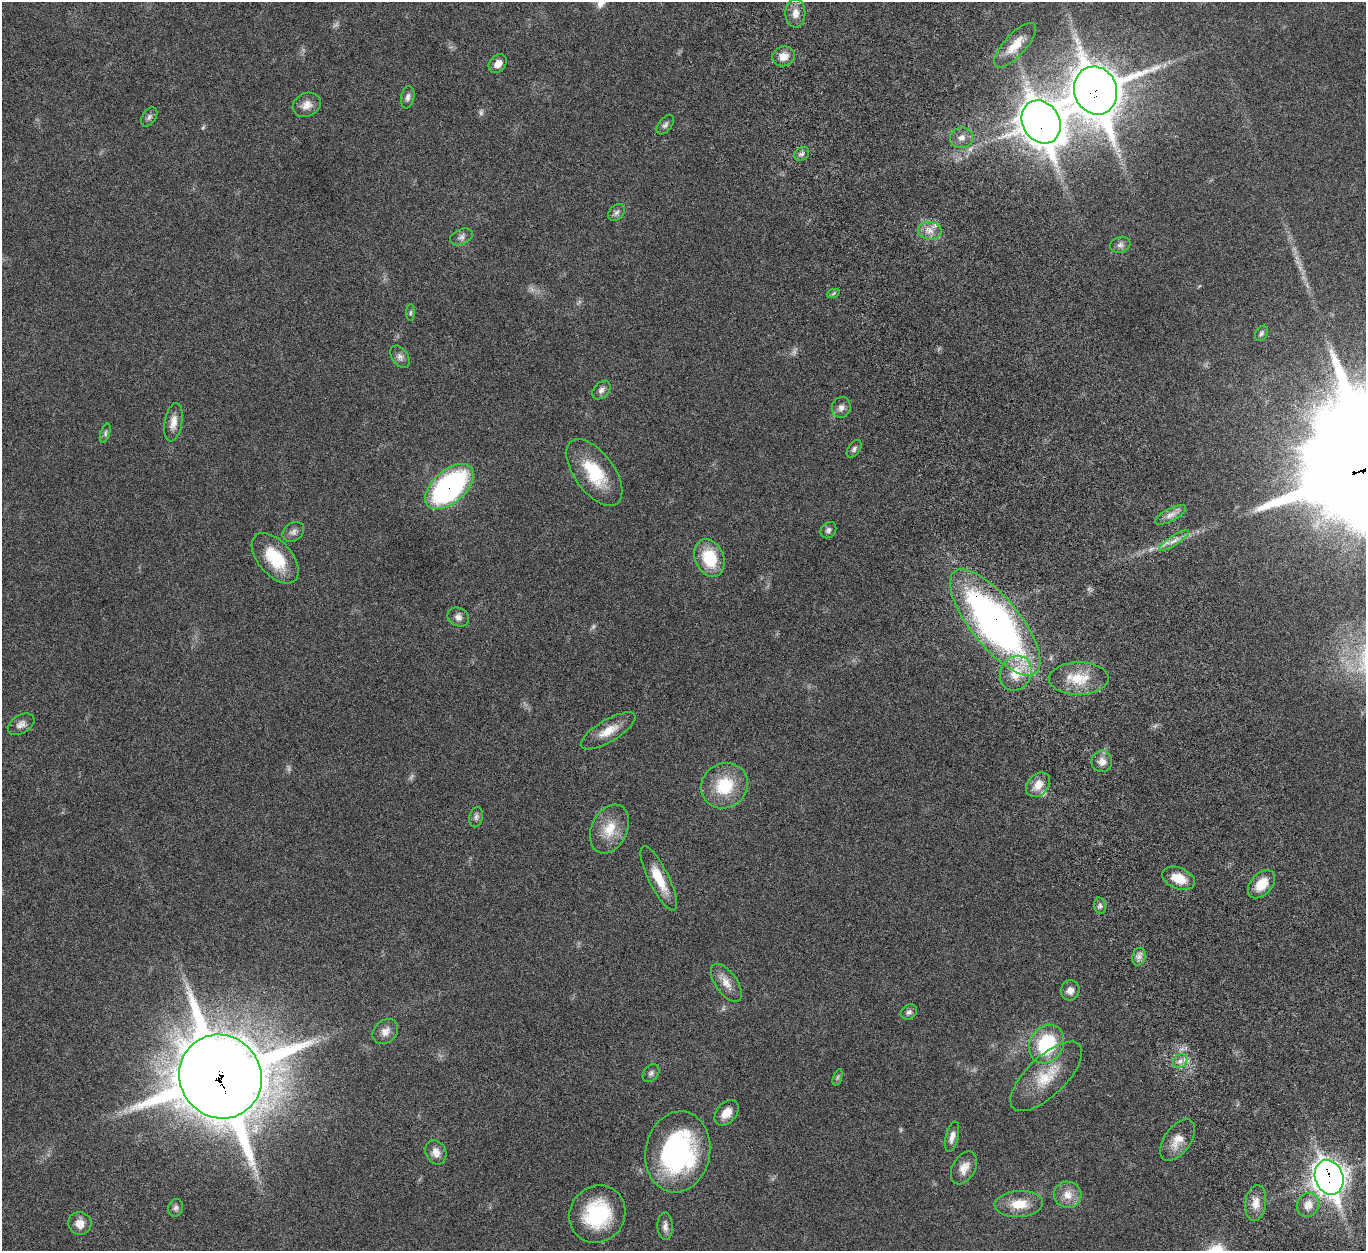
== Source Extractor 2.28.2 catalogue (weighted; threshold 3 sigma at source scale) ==
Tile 6 of 4 x 4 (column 2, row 2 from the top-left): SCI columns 1475-2838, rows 2829-4077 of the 5676 x 5537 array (HDU 1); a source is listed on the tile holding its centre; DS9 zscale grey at full resolution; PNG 1368 x 1253 px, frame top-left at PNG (2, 2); each listed source drawn as its Kron ellipse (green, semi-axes under 4 px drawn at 4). Shown black and unused: <1% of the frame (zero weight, under 5 of 10 exposures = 6% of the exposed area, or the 3 px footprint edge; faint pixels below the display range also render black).
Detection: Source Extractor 2.28.2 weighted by HDU 2 'WHT'; one run over the whole footprint, this tile lists its part. Background 0.0277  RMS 0.0018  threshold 0.00725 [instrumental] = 3 sigma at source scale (4.09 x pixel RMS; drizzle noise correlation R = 1.36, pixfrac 0.8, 0.05/0.05 arcsec/px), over >= 5 px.
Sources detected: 79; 5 too faint to see at this stretch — neither listed nor drawn; the other 74 listed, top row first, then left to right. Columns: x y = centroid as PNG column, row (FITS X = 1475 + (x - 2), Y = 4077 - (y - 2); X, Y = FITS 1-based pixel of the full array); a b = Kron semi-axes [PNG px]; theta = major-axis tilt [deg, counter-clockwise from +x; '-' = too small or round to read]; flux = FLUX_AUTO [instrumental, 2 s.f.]
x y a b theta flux
795 13 14 10 89 1.5
1015 45 28 11 47 2.7
783 56 11 10 - 1.7
498 63 10 8 46 1.2
1096 91 24 21 -71 470
408 97 11 6 79 0.6
307 105 14 11 28 1.4
149 117 10 6 58 0.52
1041 122 22 18 -59 310
665 125 11 6 52 0.51
962 138 11 10 - 1.1
801 154 8 6 31 0.5
616 212 9 7 43 0.52
930 231 12 8 -7 1.4
461 237 12 7 24 0.68
1120 245 10 8 16 0.62
833 294 7 4 20 0.26
410 313 8 4 88 0.28
1261 333 8 6 57 0.37
400 357 12 8 -54 0.75
601 390 11 7 46 0.7
841 407 10 9 - 0.84
173 422 19 8 80 1.5
105 433 10 4 73 0.36
854 449 10 6 56 0.49
594 473 39 20 -54 7.7
449 487 29 16 41 34
1170 515 17 6 28 1.1
828 530 9 7 49 0.48
293 532 12 9 37 0.8
1174 540 17 5 33 1.1
275 558 30 17 -49 6.7
709 558 19 14 -69 6.2
458 617 11 9 -30 0.8
995 622 65 24 -51 72
1016 673 18 15 59 3.8
1079 678 30 16 1 4.6
21 724 14 9 31 0.91
608 731 31 11 31 2.8
1102 762 10 10 - 1.2
1038 785 14 10 48 2
724 786 24 22 33 7.1
476 817 10 6 76 0.57
609 829 26 18 64 4
659 878 35 10 -64 3.9
1178 878 17 10 -21 2.9
1262 884 16 10 48 3
1100 906 8 6 -75 0.41
1139 957 9 6 69 0.75
726 983 22 11 -55 1.9
1070 990 10 9 - 1
909 1012 9 7 34 0.52
385 1032 14 11 43 1.3
1047 1044 20 16 60 11
1180 1061 8 6 43 0.73
651 1073 10 7 49 0.46
1046 1076 46 19 44 5.9
220 1077 43 40 -51 1100
838 1077 8 4 72 0.3
726 1113 14 10 50 1.9
952 1137 15 6 76 0.97
1178 1140 24 13 54 2.3
436 1152 12 10 -62 1.3
678 1152 41 32 79 29
964 1168 17 11 61 1.7
1329 1177 18 14 -69 140
1068 1195 14 13 - 2
1256 1203 18 10 82 1.8
1019 1204 24 13 3 3.3
1308 1205 12 11 - 1.6
176 1208 9 7 74 0.5
597 1214 29 27 53 11
80 1223 11 11 - 1.6
665 1226 14 7 -88 0.84
Overlapping masked pixels (flux is a lower limit): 6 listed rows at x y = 1096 91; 1041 122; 449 487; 995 622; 220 1077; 1329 1177